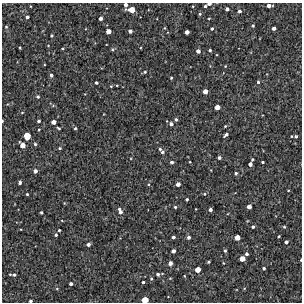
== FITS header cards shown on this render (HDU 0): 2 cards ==
NAXIS1  =                  300 / Width of image
NAXIS2  =                  300 / Height of image

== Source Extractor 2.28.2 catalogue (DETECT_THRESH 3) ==
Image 300 x 300 px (HDU 0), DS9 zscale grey, 1 PNG px = 1 image px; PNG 304 x 304 px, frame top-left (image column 1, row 300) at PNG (2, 3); no overlay
Background 2270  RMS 240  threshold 705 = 3 sigma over >= 5 px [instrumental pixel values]
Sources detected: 105; all 105 listed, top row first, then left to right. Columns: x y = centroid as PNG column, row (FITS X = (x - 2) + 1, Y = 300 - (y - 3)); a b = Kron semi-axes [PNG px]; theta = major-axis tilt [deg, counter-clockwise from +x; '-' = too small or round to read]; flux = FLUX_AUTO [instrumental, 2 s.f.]
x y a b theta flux
209 4 4 3 - 42000
125 5 4 3 - 55000
205 6 3 3 - 25000
269 6 5 3 - 57000
227 9 4 3 - 45000
131 10 7 4 -3 170000
239 11 4 4 - 39000
200 14 4 3 - 20000
27 17 3 3 - 32000
101 18 4 3 - 49000
209 18 3 2 - 11000
253 26 3 3 - 18000
6 27 3 3 - 14000
164 28 5 3 - 14000
212 28 3 3 - 22000
274 28 4 3 - 52000
108 31 4 4 - 96000
130 31 4 4 - 44000
187 32 4 4 - 67000
52 35 3 3 - 17000
20 47 3 2 - 13000
63 48 3 2 - 14000
112 49 5 4 - 21000
210 50 3 3 - 25000
198 51 4 4 - 58000
225 66 3 3 - 11000
145 72 4 3 - 19000
51 75 4 3 - 30000
171 78 3 3 - 17000
258 82 4 3 - 23000
96 83 3 3 - 26000
117 85 3 2 - 10000
205 91 4 4 - 92000
38 97 4 4 - 23000
53 105 5 4 - 17000
217 107 4 4 - 110000
22 112 4 3 - 11000
176 119 4 4 - 28000
2 121 3 2 - 13000
39 121 3 3 - 25000
54 122 4 4 - 85000
171 124 4 4 - 42000
225 126 3 2 - 14000
59 128 4 2 - 20000
75 128 3 3 - 19000
39 129 3 2 - 13000
226 135 5 3 - 40000
27 136 6 5 - 250000
296 136 6 5 - 27000
35 144 4 3 - 25000
22 145 5 4 - 110000
60 148 4 3 - 23000
160 149 4 4 - 23000
162 152 5 4 - 27000
219 157 3 3 - 32000
252 159 4 3 - 16000
172 162 4 3 - 29000
190 162 2 2 - 11000
262 162 3 3 - 20000
250 164 4 3 - 50000
35 171 4 4 - 57000
236 173 4 3 - 27000
20 182 4 3 - 36000
148 184 4 3 - 14000
178 184 4 4 - 64000
288 190 4 2 - 11000
27 194 3 3 - 15000
204 194 5 4 - 20000
187 199 3 3 - 25000
64 203 5 3 - 12000
175 207 4 3 - 23000
249 207 4 4 - 75000
196 209 3 2 - 8000
210 210 4 3 - 46000
120 211 8 4 -67 67000
41 212 3 3 - 24000
253 227 3 3 - 29000
284 227 3 3 - 19000
59 230 3 3 - 19000
56 235 4 4 - 27000
279 236 3 2 - 16000
173 237 3 3 - 38000
188 237 4 4 - 38000
237 237 4 4 - 120000
286 242 3 3 - 40000
88 244 4 4 - 51000
173 251 4 4 - 50000
225 251 3 3 - 22000
246 254 3 3 - 36000
242 259 5 4 - 120000
301 260 3 2 - 14000
208 262 3 3 - 21000
170 263 4 4 - 56000
223 263 4 3 - 11000
264 268 3 3 - 24000
198 269 5 4 - 140000
158 274 5 4 - 33000
14 275 5 5 - 36000
184 276 3 3 - 12000
151 279 4 4 - 22000
143 282 3 3 - 28000
71 284 4 4 - 34000
57 289 5 3 - 13000
145 300 5 5 - 210000
30 301 3 3 - 28000
At the frame edge (FLAGS 8, measured only in part): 6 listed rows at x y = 209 4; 125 5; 2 121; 301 260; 145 300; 30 301